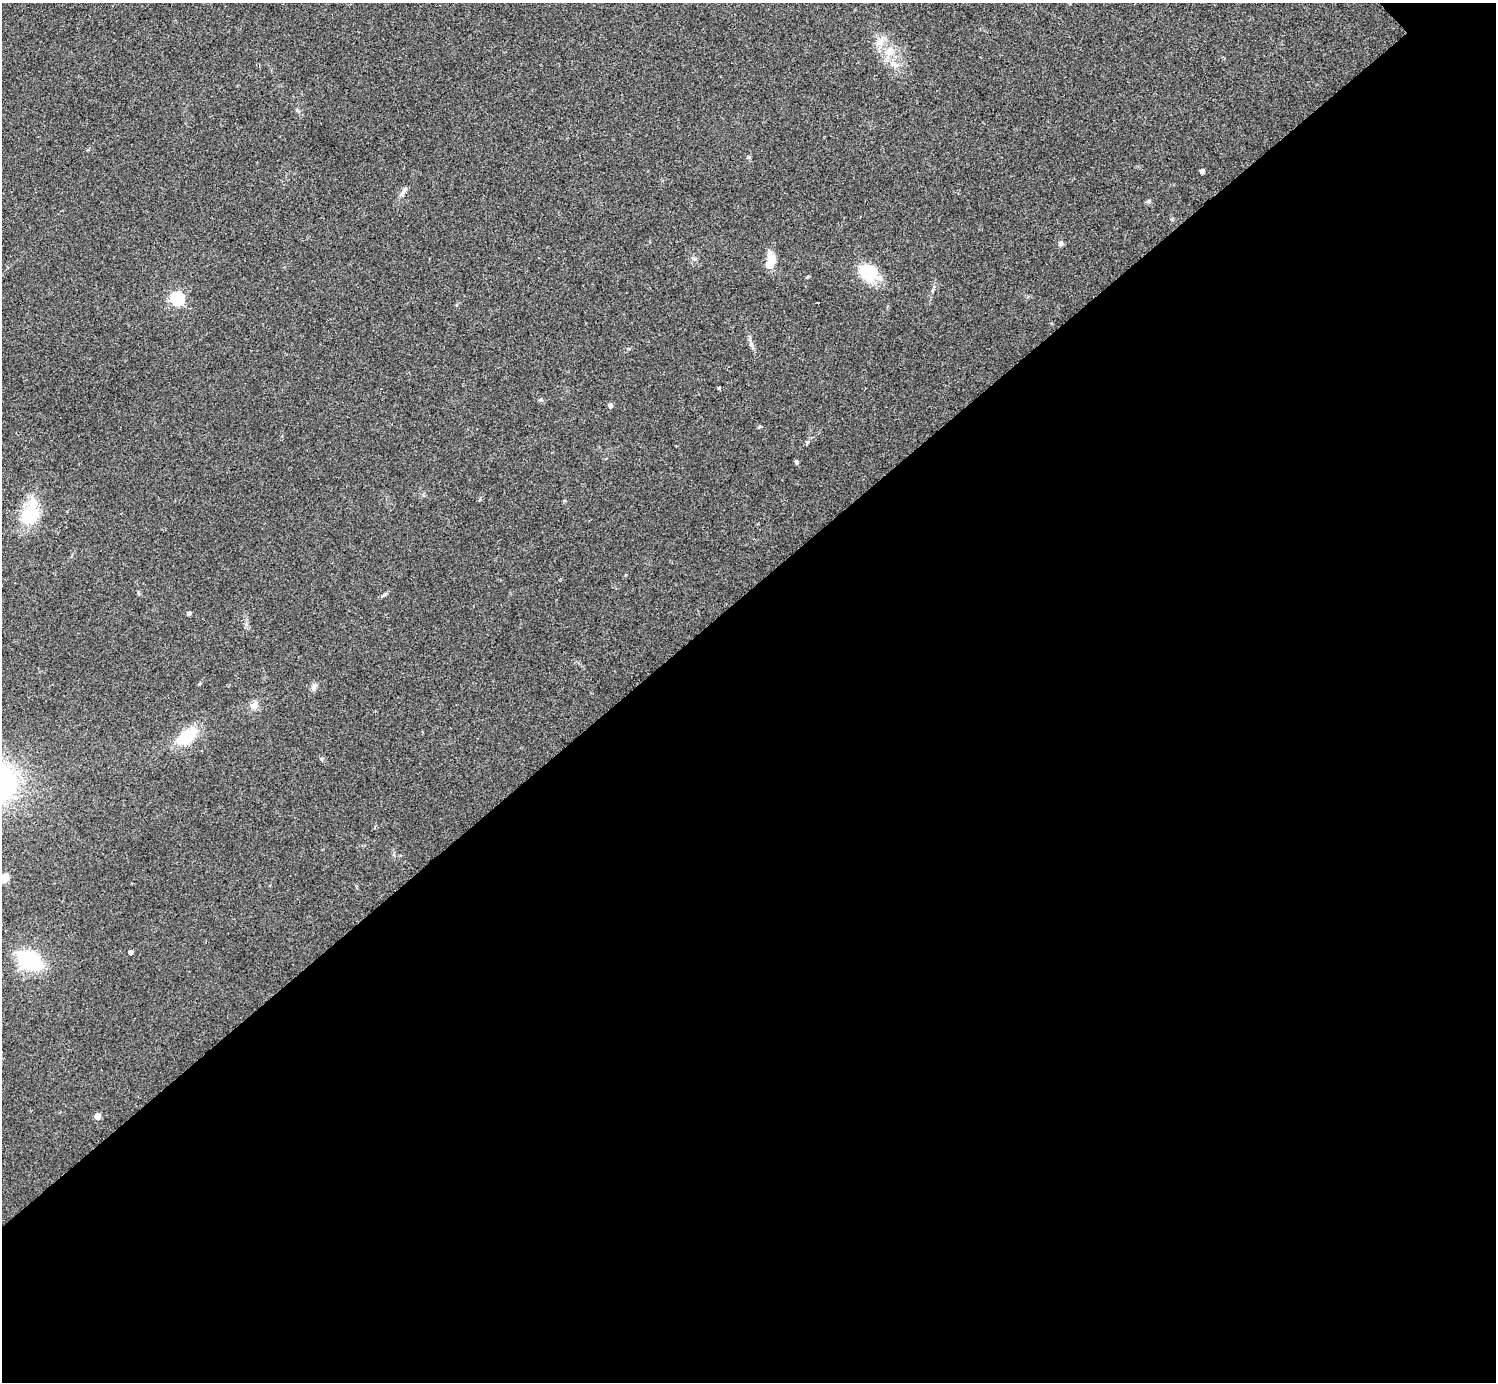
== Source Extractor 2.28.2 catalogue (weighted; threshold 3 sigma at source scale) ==
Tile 15 of 4 x 4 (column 3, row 4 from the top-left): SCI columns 2987-4480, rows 157-1536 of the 5974 x 5972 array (HDU 1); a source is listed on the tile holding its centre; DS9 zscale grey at full resolution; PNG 1498 x 1384 px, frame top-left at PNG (2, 3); no overlay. Shown black and unused: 57% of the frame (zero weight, under 2 of 3 exposures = <1% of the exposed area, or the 3 px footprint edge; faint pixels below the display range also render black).
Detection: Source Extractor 2.28.2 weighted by HDU 2 'WHT'; one run over the whole footprint, this tile lists its part. Background 0.0473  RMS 0.0066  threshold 0.0298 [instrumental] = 3 sigma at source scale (4.5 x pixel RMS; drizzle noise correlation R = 1.50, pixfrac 1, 0.05/0.05 arcsec/px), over >= 5 px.
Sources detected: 24; all 24 listed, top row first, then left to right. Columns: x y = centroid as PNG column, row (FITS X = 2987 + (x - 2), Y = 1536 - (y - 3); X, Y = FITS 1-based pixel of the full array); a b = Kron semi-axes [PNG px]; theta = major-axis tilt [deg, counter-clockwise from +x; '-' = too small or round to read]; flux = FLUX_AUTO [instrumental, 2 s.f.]
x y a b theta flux
880 42 13 7 17 4.5
889 51 17 10 47 7.7
894 64 12 6 -18 3.5
748 157 6 5 - 0.92
1202 171 4 4 - 2.8
403 192 18 4 57 2.6
1060 243 7 6 - 1.7
694 259 7 4 0 1.2
770 262 19 10 71 9.1
869 273 21 18 -46 24
177 298 6 6 - 110
719 387 3 3 - 1.3
610 405 5 4 - 2.3
796 462 6 4 -62 0.97
30 514 26 16 68 31
384 595 11 2 35 1.2
189 614 4 4 - 1.6
314 687 9 7 70 2.3
254 705 9 9 - 4
186 737 29 14 37 22
5 878 8 7 - 6
130 952 4 4 - 2.2
29 960 20 12 -27 61
97 1116 5 4 - 7.9
Unlisted compact peaks at least as high as the median listed source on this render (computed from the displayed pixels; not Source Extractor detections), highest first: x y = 1149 201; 199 684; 321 759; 541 400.